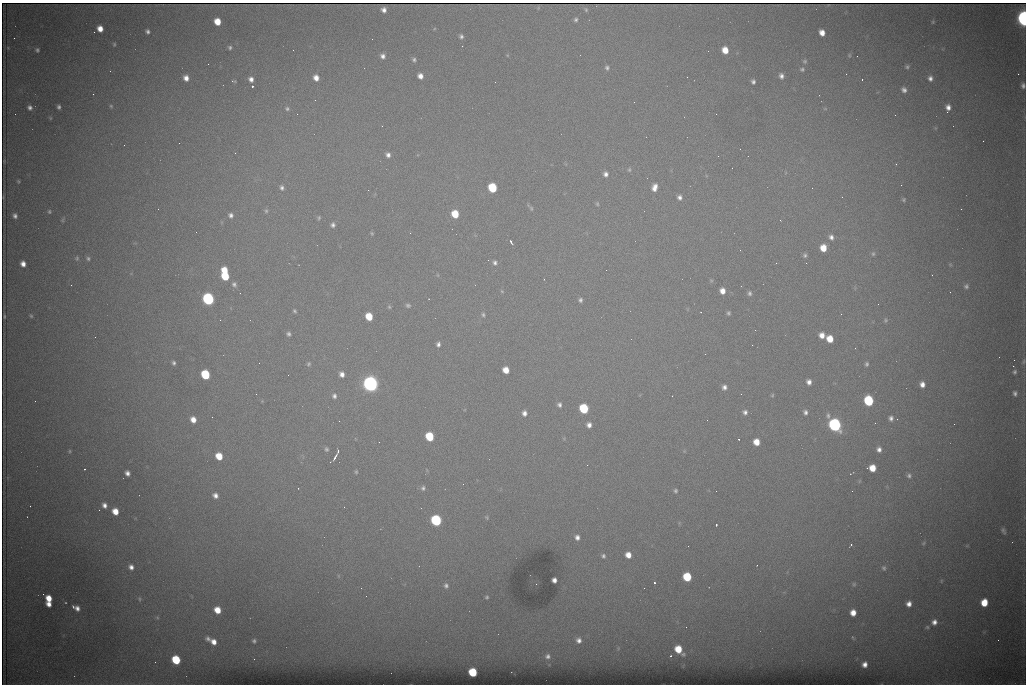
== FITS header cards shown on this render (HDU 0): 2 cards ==
NAXIS1  =                 1024 /fastest changing axis
NAXIS2  =                  682 /next to fastest changing axis

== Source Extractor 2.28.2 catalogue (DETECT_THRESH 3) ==
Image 1024 x 682 px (HDU 0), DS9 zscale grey, 1 PNG px = 1 image px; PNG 1028 x 686 px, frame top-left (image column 1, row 682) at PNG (2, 3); no overlay
Background 4430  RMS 43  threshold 130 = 3 sigma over >= 5 px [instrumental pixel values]
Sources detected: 225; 1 with non-positive FLUX_AUTO (blend fragments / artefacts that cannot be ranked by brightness) is not listed; the other 224 listed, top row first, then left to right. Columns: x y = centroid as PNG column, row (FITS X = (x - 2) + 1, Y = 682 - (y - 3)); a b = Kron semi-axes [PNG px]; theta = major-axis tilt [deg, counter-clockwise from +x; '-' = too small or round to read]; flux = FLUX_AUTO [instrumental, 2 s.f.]
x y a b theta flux
384 10 5 5 - 1.3e+04
586 10 6 5 - 4.5e+03
1023 18 8 5 -86 1.1e+06
576 20 5 5 - 6.5e+03
217 22 6 5 - 4.9e+04
933 22 5 4 - 3.2e+03
100 29 6 5 - 2.8e+04
148 31 5 4 - 7.7e+03
822 33 6 5 - 2.5e+04
461 36 5 4 - 7.3e+03
14 38 2 2 - 1.6e+03
114 44 5 4 - 3.5e+03
462 46 3 2 - 2.5e+03
230 47 5 4 - 5.7e+03
37 50 5 4 - 5.7e+03
725 50 6 5 - 4.0e+04
849 55 5 4 - 3.5e+03
383 56 5 5 - 1.2e+04
857 56 2 2 - 1.3e+03
414 60 6 5 - 6.4e+03
805 61 6 5 - 5.0e+03
208 64 2 2 - 2.8e+03
907 67 6 5 - 5.1e+03
607 68 6 6 - 7.2e+03
802 69 5 5 - 5.4e+03
1018 74 2 2 - 1.5e+04
420 76 5 5 - 1.8e+04
781 76 6 5 - 1.1e+04
687 77 2 2 - 1.2e+03
186 78 6 5 - 1.9e+04
316 78 6 6 - 2.2e+04
930 78 6 6 - 1.2e+04
251 79 6 5 - 1.4e+04
862 79 3 2 - 4.7e+03
234 81 6 3 -13 3.2e+03
753 82 4 4 - 7.4e+03
252 86 3 3 - 8.9e+04
1023 86 7 5 -86 1.0e+04
904 90 6 5 - 1.2e+04
93 94 2 2 - 1.3e+03
111 106 5 5 - 3.8e+03
59 107 4 3 - 6.7e+03
948 107 7 5 -89 1.7e+04
30 108 6 5 - 9.8e+03
287 109 7 6 - 7.4e+03
825 109 6 4 -1 3.1e+03
947 112 3 2 - 3.5e+03
297 114 2 2 - 2.5e+03
50 118 6 4 -90 2.5e+03
382 126 2 2 - 1.9e+03
983 141 2 2 - 2.7e+03
179 143 2 2 - 3.7e+03
124 145 2 2 - 1.8e+03
740 149 3 2 - 2.7e+03
235 153 2 2 - 1.6e+03
388 155 6 5 - 1.2e+04
896 164 3 3 - 2.1e+03
629 170 7 5 -90 5.1e+03
606 174 6 6 - 1.2e+04
18 181 4 3 - 3.7e+03
901 185 2 2 - 1.6e+03
654 187 9 6 75 2.2e+04
282 188 6 5 - 8.7e+03
492 188 6 6 - 1.7e+05
812 188 2 2 - 3.6e+03
368 190 2 2 - 8.6e+03
679 197 6 5 - 1.1e+04
842 197 2 2 - 1.7e+03
904 200 5 4 - 4.3e+03
597 204 6 4 -70 4.3e+03
531 208 10 4 -48 5.7e+03
961 209 2 2 - 1.7e+03
49 211 5 4 - 4.4e+03
266 211 6 5 - 5.0e+03
455 214 6 6 - 7.8e+04
231 215 6 6 - 9.9e+03
15 216 6 5 - 1.0e+04
319 218 6 4 71 4.2e+03
63 220 7 4 82 4.0e+03
780 220 3 2 - 2.7e+03
333 225 6 5 - 8.6e+03
372 233 5 4 - 3.8e+03
831 237 7 6 - 1.2e+04
511 242 5 3 - 5.8e+03
823 248 6 5 - 4.5e+04
873 254 7 5 75 5.5e+03
805 255 5 5 - 6.5e+03
77 258 6 5 - 4.5e+03
88 258 6 5 - 5.8e+03
488 260 3 2 - 2.3e+03
495 263 6 6 - 9.0e+03
806 263 2 2 - 1.3e+03
23 264 5 5 - 1.9e+04
950 264 6 4 -19 3.0e+03
225 270 5 5 - 4.3e+04
932 275 2 2 - 1.4e+03
225 276 7 6 - 1.1e+05
234 284 7 6 - 8.6e+03
71 285 2 2 - 6.9e+03
966 286 7 6 - 7.8e+03
502 291 5 4 - 3.4e+03
722 291 6 5 - 2.4e+04
750 293 6 5 - 7.3e+03
208 299 7 6 - 6.5e+05
580 300 5 5 - 7.6e+03
878 304 2 2 - 1.2e+03
408 305 7 6 - 7.0e+03
389 307 6 5 - 4.4e+03
294 311 4 4 - 4.7e+03
728 313 5 4 - 5.2e+03
841 314 3 2 - 2.7e+03
483 315 6 5 - 6.0e+03
4 316 4 2 - 3.3e+03
31 316 6 4 -72 4.1e+03
369 316 6 5 - 7.2e+04
885 320 6 5 - 4.5e+03
755 330 2 2 - 1.7e+03
288 334 5 5 - 7.3e+03
822 335 6 6 - 2.4e+04
830 339 6 5 - 4.8e+04
438 344 6 5 - 9.7e+03
752 345 2 2 - 4.2e+03
1014 360 2 2 - 2.4e+03
1023 362 8 5 72 5.3e+03
174 363 5 4 - 6.5e+03
259 363 2 2 - 1.7e+03
308 364 7 6 - 5.9e+03
867 364 5 4 - 5.9e+03
1013 366 2 2 - 1.8e+04
506 370 6 5 - 3.8e+04
1015 372 6 5 - 6.4e+03
342 374 6 5 - 1.6e+04
205 375 6 6 - 1.9e+05
288 375 2 2 - 1.5e+03
809 382 6 5 - 1.5e+04
370 384 8 7 - 1.6e+06
922 384 6 5 - 1.9e+04
724 387 7 6 - 1.2e+04
1015 393 7 6 - 9.3e+03
256 394 2 2 - 2.0e+03
772 395 6 4 48 3.7e+03
334 396 8 7 - 1.1e+04
672 396 2 2 - 1.3e+03
35 401 2 2 - 1.7e+03
869 401 7 6 - 2.3e+05
559 405 6 5 - 8.6e+03
584 409 6 6 - 2.0e+05
745 412 7 6 - 1.1e+04
805 412 7 6 - 9.8e+03
524 413 6 5 - 1.4e+04
891 418 7 6 - 1.0e+04
193 420 6 5 - 2.5e+04
339 421 2 2 - 1.5e+03
954 424 2 2 - 9.2e+03
589 425 5 5 - 1.4e+04
835 425 7 6 - 9.2e+05
429 436 6 6 - 1.3e+05
739 439 2 2 - 2.8e+03
756 442 6 5 - 3.7e+04
326 449 7 6 - 6.7e+03
879 449 6 5 - 1.2e+04
70 451 5 4 - 3.4e+03
338 451 4 2 - 3.9e+03
219 456 6 6 - 5.7e+04
335 457 9 2 58 8.7e+03
587 465 3 2 - 3.6e+03
872 468 6 6 - 4.6e+04
84 469 2 2 - 2.5e+03
356 472 5 4 - 4.3e+03
127 473 5 4 - 1.2e+04
909 476 7 6 - 7.4e+03
859 481 6 4 71 3.1e+03
463 484 2 2 - 1.4e+03
423 488 6 6 - 7.4e+03
675 491 5 4 - 5.7e+03
716 491 2 2 - 2.0e+03
852 491 2 2 - 1.4e+03
215 495 7 6 - 1.6e+04
104 505 5 5 - 1.4e+04
344 507 2 2 - 4.2e+03
115 511 6 5 - 3.7e+04
487 517 6 4 -56 3.7e+03
436 520 6 6 - 3.9e+05
716 524 3 2 - 4.5e+03
1003 531 8 4 -66 7.4e+03
577 537 6 5 - 1.3e+04
923 543 6 5 - 4.1e+03
851 545 5 4 - 4.5e+03
628 555 6 5 - 2.9e+04
603 556 6 5 - 7.2e+03
131 567 8 7 - 1.7e+04
884 568 8 6 -86 7.6e+03
687 577 6 6 - 1.3e+05
554 580 5 4 - 1.4e+04
941 581 6 3 72 3.2e+03
654 583 3 3 - 9.9e+04
854 584 6 5 - 5.0e+03
446 586 8 7 - 1.1e+04
43 594 2 2 - 1.0e+04
487 597 4 4 - 4.5e+03
49 598 6 5 - 4.0e+04
139 599 8 6 -75 7.3e+03
984 602 6 5 - 6.5e+04
49 604 5 4 - 1.9e+04
909 604 6 6 - 1.9e+04
73 607 4 3 - 4.1e+03
77 608 6 5 - 1.4e+04
217 610 6 5 - 4.4e+04
853 613 6 5 - 2.9e+04
157 617 6 5 - 5.1e+03
934 622 8 7 - 1.8e+04
927 627 7 5 1 5.5e+03
853 638 7 3 -54 3.7e+03
208 639 7 6 - 1.0e+04
579 640 6 6 - 1.3e+04
254 641 4 4 - 5.6e+03
214 642 7 5 -44 2.3e+04
678 649 6 6 - 6.2e+04
548 656 5 5 - 7.8e+03
671 656 3 2 - 2.5e+03
254 659 2 2 - 5.6e+03
176 660 6 6 - 1.4e+05
865 664 5 5 - 1.7e+04
473 672 6 5 - 1.3e+05
At the frame edge (FLAGS 8, measured only in part): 2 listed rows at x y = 1023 18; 1023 86
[1 non-positive-flux detection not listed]

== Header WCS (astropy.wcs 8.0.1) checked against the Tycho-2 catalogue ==
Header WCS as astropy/WCSLIB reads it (CRVAL/CRPIX/CD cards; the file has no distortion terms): RA---TAN/DEC--TAN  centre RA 07:06:07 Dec +31:10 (106.53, +31.16 deg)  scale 1.44 arcsec/px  FOV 24.5' x 16.3'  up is -93 deg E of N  parity flipped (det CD > 0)
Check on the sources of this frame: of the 60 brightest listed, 8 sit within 2.2 arcsec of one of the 14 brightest Tycho-2 stars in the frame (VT <= 12.35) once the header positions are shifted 0.53 arcsec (0.49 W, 0.20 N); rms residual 1.11 arcsec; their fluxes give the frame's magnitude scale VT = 25.03 - 2.5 log10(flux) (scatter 0.21 mag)
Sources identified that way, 8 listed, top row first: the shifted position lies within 2.2 arcsec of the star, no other Tycho-2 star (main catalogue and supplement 1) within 4.4 arcsec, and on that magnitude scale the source's flux lands within +1.5 / -3 mag of the star's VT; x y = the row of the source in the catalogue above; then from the Tycho-2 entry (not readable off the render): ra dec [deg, ICRS J2000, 3 dp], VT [Tycho-2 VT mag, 2 dp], TYC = Tycho-2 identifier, HIP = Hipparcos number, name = IAU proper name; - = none
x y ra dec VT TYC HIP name
492 188 106.458 +31.151 12.35 2438-728-1 - -
205 375 106.551 +31.041 11.84 2438-663-1 - -
370 384 106.552 +31.106 9.20 2438-180-1 - -
869 401 106.550 +31.305 11.61 2438-184-1 - -
584 409 106.559 +31.192 11.79 2438-1039-1 - -
835 425 106.562 +31.292 10.01 2438-106-1 - -
436 520 106.614 +31.135 11.36 2438-550-1 - -
473 672 106.684 +31.152 11.76 2438-931-1 - -